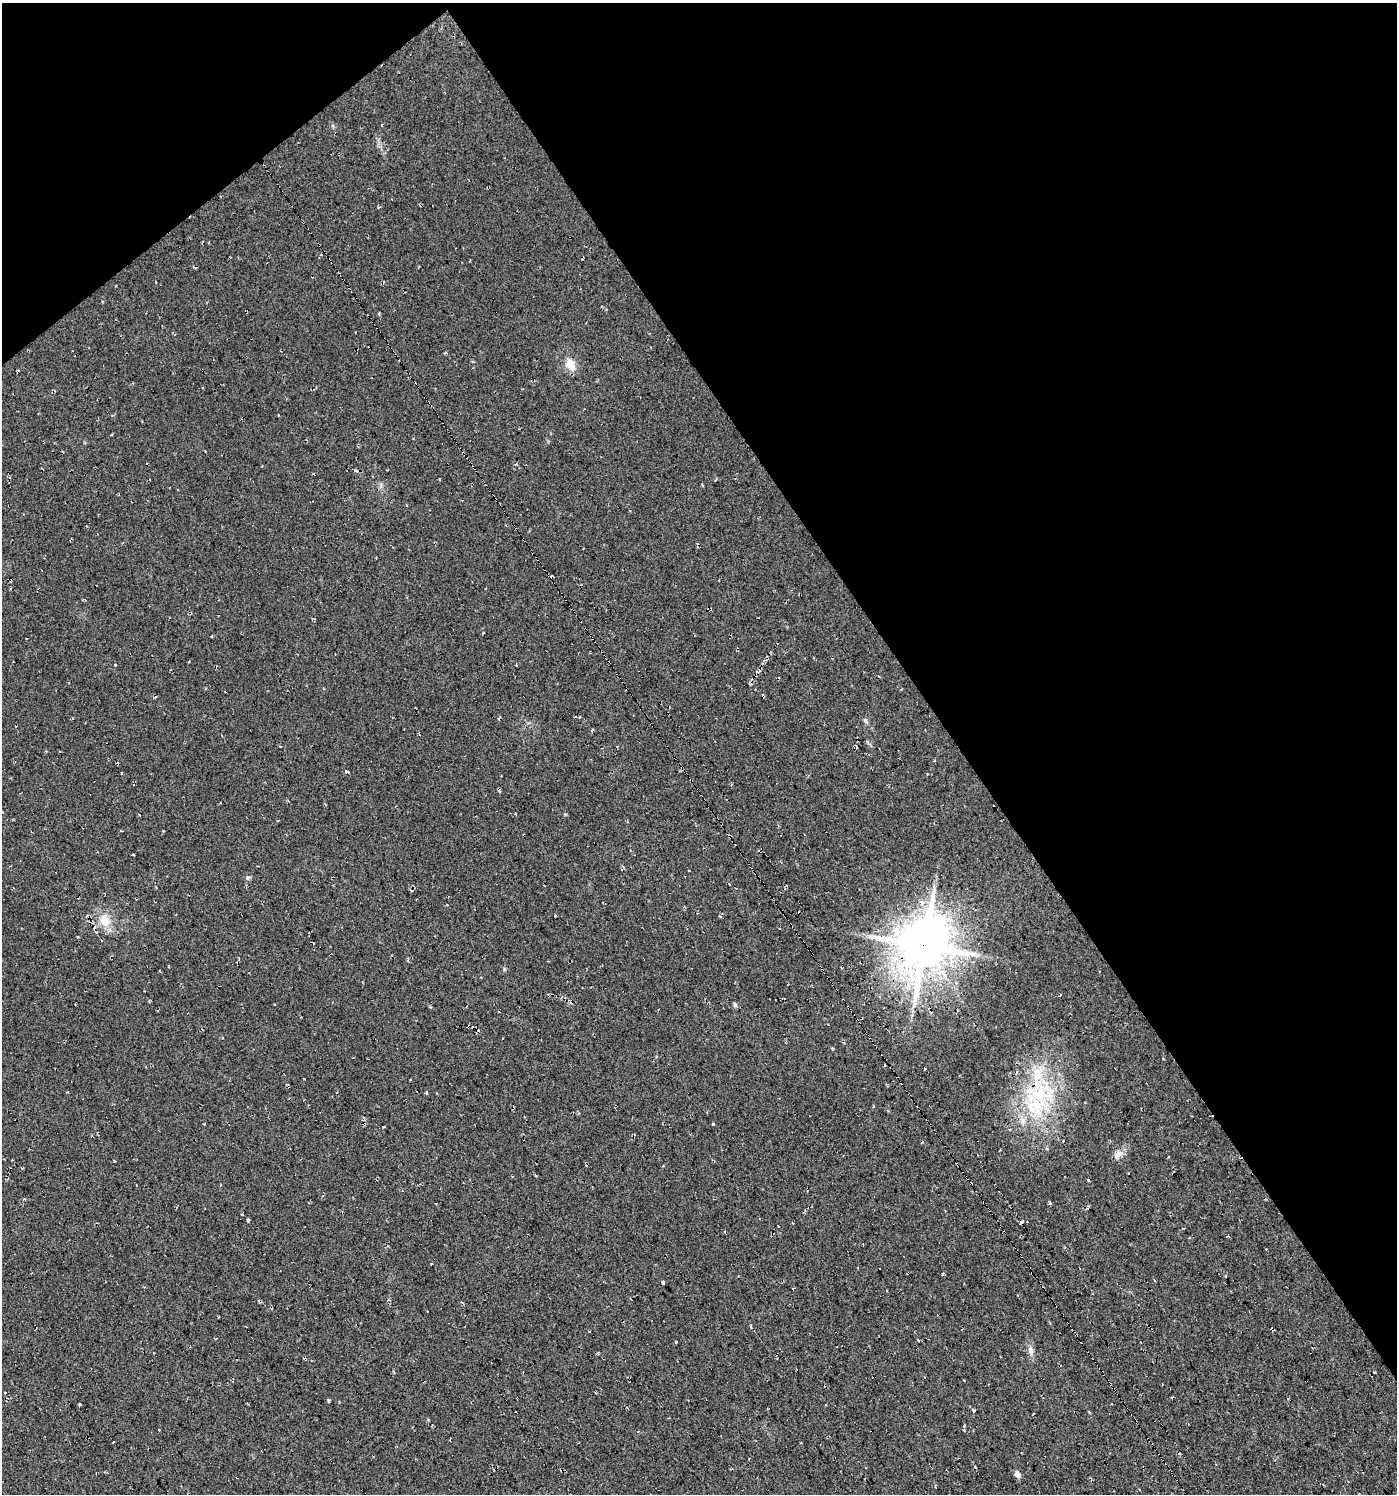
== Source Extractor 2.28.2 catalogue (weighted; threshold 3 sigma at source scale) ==
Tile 3 of 4 x 4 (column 3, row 1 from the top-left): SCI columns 2922-4316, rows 4477-5968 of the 5906 x 5968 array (HDU 1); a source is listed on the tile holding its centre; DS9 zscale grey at full resolution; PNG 1399 x 1496 px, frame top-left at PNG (2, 3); no overlay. Shown black and unused: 36% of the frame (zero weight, under 2 of 3 exposures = <1% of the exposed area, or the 3 px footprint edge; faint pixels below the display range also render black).
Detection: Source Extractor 2.28.2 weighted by HDU 2 'WHT'; one run over the whole footprint, this tile lists its part. Background 0.03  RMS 0.013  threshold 0.0577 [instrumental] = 3 sigma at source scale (4.5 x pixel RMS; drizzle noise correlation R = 1.50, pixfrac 1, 0.0396/0.0396 arcsec/px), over >= 5 px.
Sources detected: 33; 3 cosmic-ray / hot-pixel residue — not listed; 2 inside a brighter listed object's ellipse — not listed separately; the other 28 listed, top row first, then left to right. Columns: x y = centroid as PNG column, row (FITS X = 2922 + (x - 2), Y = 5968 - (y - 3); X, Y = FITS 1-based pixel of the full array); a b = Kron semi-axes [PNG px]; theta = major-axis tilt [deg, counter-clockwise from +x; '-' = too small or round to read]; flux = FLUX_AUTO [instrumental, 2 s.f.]
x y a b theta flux
570 364 18 11 -63 14
115 664 3 3 - 6.8
516 665 3 3 - 5.4
866 721 8 4 -53 2.2
347 771 4 3 - 5.1
730 836 4 3 - 27
248 877 6 4 19 1.8
104 920 17 13 -76 21
924 945 18 16 71 5100
735 1005 6 5 - 2.2
426 1093 4 3 - 4
1039 1094 42 32 30 110
713 1124 3 3 - 8.8
384 1126 3 2 - 1.2
1117 1155 13 9 51 8
1088 1180 3 2 - 1.1
1049 1202 5 3 - 4
248 1220 4 3 - 1.4
1021 1223 3 3 - 8.7
663 1282 4 3 - 12
259 1301 5 3 - 1.5
676 1342 3 3 - 5.8
1031 1351 12 7 -82 6.3
328 1401 4 3 - 6.1
973 1410 3 3 - 13
428 1420 3 3 - 1.2
113 1442 3 3 - 3.1
1017 1474 6 5 - 10
Overlapping masked pixels (flux is a lower limit): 2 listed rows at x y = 730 836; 924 945